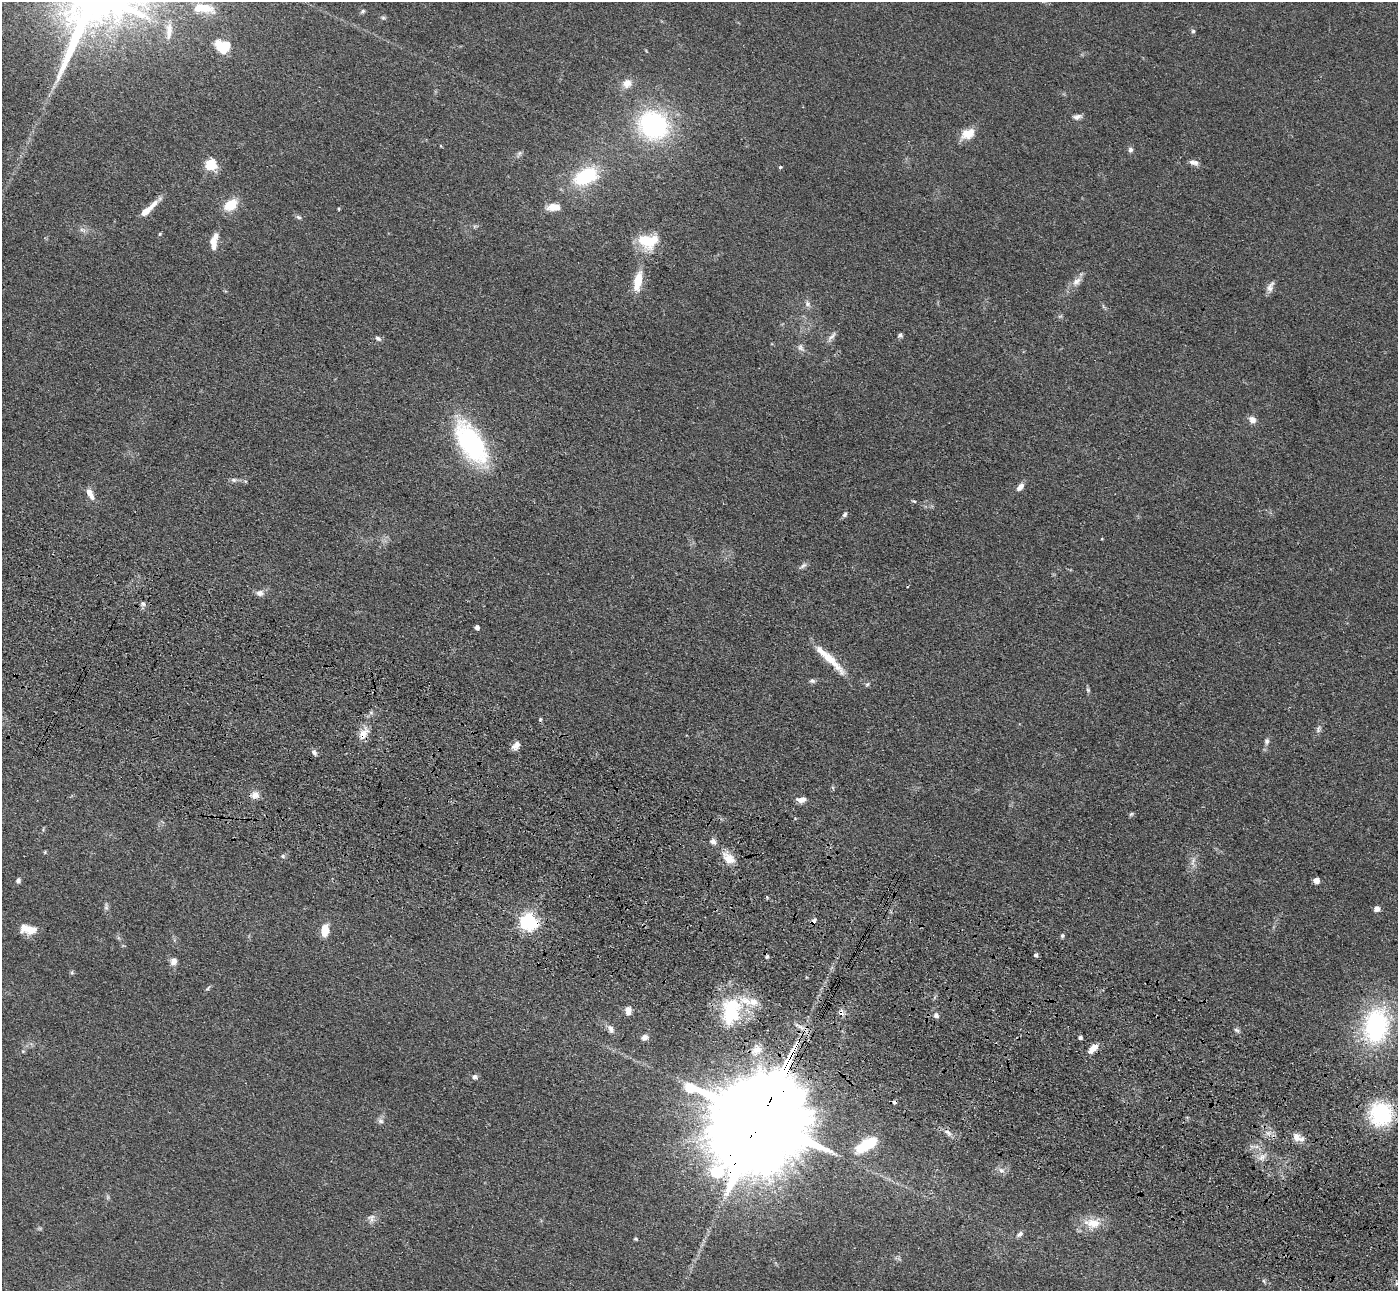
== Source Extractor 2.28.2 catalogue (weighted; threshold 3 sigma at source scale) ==
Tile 6 of 4 x 4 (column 2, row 2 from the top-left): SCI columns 1457-2852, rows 2832-4120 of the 5703 x 5795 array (HDU 1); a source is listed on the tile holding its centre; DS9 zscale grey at full resolution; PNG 1400 x 1293 px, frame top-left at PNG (2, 2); no overlay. Shown black and unused: <1% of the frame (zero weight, under 3 of 4 exposures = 6% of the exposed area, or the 3 px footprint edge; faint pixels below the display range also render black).
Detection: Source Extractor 2.28.2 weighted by HDU 2 'WHT'; one run over the whole footprint, this tile lists its part. Background 0.0663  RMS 0.006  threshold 0.0268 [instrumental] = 3 sigma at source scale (4.5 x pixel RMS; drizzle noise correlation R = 1.50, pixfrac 1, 0.05/0.05 arcsec/px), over >= 5 px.
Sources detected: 118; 1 too faint to see at this stretch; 3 cosmic-ray / hot-pixel residue — not listed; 5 inside a brighter listed object's ellipse — not listed separately; the other 109 listed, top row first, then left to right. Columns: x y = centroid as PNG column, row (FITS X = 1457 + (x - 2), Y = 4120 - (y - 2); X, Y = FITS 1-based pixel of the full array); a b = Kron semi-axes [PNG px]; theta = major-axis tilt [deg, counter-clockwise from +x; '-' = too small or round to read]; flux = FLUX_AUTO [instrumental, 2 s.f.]
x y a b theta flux
203 8 25 10 -9 14
363 11 6 5 - 1.1
383 18 6 5 - 1
1193 31 5 5 - 1.1
169 33 21 9 89 5.7
224 47 15 12 28 14
627 83 12 11 - 5.7
1077 117 12 6 7 2.6
653 125 30 27 -27 94
967 134 18 11 27 9
441 146 5 3 - 0.49
1130 150 7 6 - 1.8
519 154 10 5 62 1.5
1194 162 12 6 -12 3.2
211 164 6 5 - 57
780 167 4 3 - 1.2
586 176 22 13 26 47
231 205 15 10 33 14
554 207 15 8 3 8
149 209 32 6 42 8.9
339 209 5 3 - 0.58
298 217 7 5 -27 1.3
82 230 9 4 -8 1.7
160 234 5 4 - 0.65
647 241 25 15 -4 21
213 242 16 8 -86 6.1
638 281 25 9 78 12
1077 281 16 9 41 4.9
1270 287 15 7 65 3.4
807 304 9 7 -54 2.4
1060 316 7 4 36 0.94
900 335 6 5 - 1.3
831 337 18 5 52 2.7
378 338 8 6 -26 1.7
800 347 10 6 -85 2.1
1252 420 10 8 -52 3.6
471 443 49 24 -57 90
234 480 8 6 -16 1.7
1020 487 12 6 51 3.4
90 494 16 7 -63 5.3
914 501 6 3 -13 0.79
845 514 8 5 58 1.5
803 566 14 5 38 1.9
260 593 10 8 3 3.2
143 604 8 6 -26 1.8
477 627 4 4 - 2.5
829 659 48 8 -44 18
812 681 8 6 -13 1.6
867 684 8 5 27 1.2
1088 690 7 5 -86 1
371 712 6 5 - 1.2
1318 729 10 6 79 1.9
363 734 15 10 56 6.6
1267 741 9 6 78 1.9
516 746 11 8 48 3.7
314 752 8 5 -53 1.9
833 788 6 4 -71 0.73
255 795 10 9 - 4.2
801 800 12 6 2 4
1131 814 7 4 44 0.95
713 841 7 6 - 2.7
45 852 5 4 - 0.67
283 856 6 4 -90 0.94
728 858 19 11 -43 8.4
1193 861 13 5 71 2.9
1316 880 5 4 - 6.9
18 881 6 5 - 1.6
767 897 4 4 - 0.6
106 907 11 5 88 1.8
1377 909 6 6 - 3.4
813 921 8 6 58 2.1
528 922 7 6 - 230
32 930 15 9 29 6.5
325 930 11 7 87 12
1062 935 5 5 - 1.1
1036 955 4 4 - 1.7
174 961 9 8 - 3.6
72 973 6 5 - 0.94
208 988 10 4 48 1
753 1002 13 10 -9 6.5
628 1010 10 7 -82 4
731 1011 32 20 81 42
841 1012 10 8 -75 2.6
936 1015 8 7 - 2.2
1376 1025 37 25 84 85
611 1029 12 7 -67 3
1236 1030 8 5 -27 1.3
645 1037 9 7 16 2.5
1080 1038 4 3 - 1.5
1093 1048 13 6 44 5.8
756 1050 15 14 - 7.7
23 1051 6 4 18 0.74
475 1077 7 7 - 1.8
1381 1114 19 18 - 60
760 1120 35 21 61 23000
380 1121 8 6 -17 1.8
948 1133 14 6 -39 3.1
1268 1133 7 4 -18 1.9
1297 1137 12 9 -49 4.9
866 1145 32 14 31 20
1257 1147 8 4 18 1.9
1262 1157 11 8 44 3.8
1001 1170 10 8 -27 3
371 1218 10 9 - 3
1093 1223 25 14 -5 12
1019 1234 9 6 33 1.9
636 1239 5 4 - 0.75
1264 1281 7 3 -54 0.9
1397 1283 7 4 19 1.4
Overlapping masked pixels (flux is a lower limit): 5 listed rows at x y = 363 734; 813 921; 528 922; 841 1012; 760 1120
Isophote crosses this tile's border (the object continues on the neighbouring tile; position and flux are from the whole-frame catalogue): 1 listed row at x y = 1397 1283